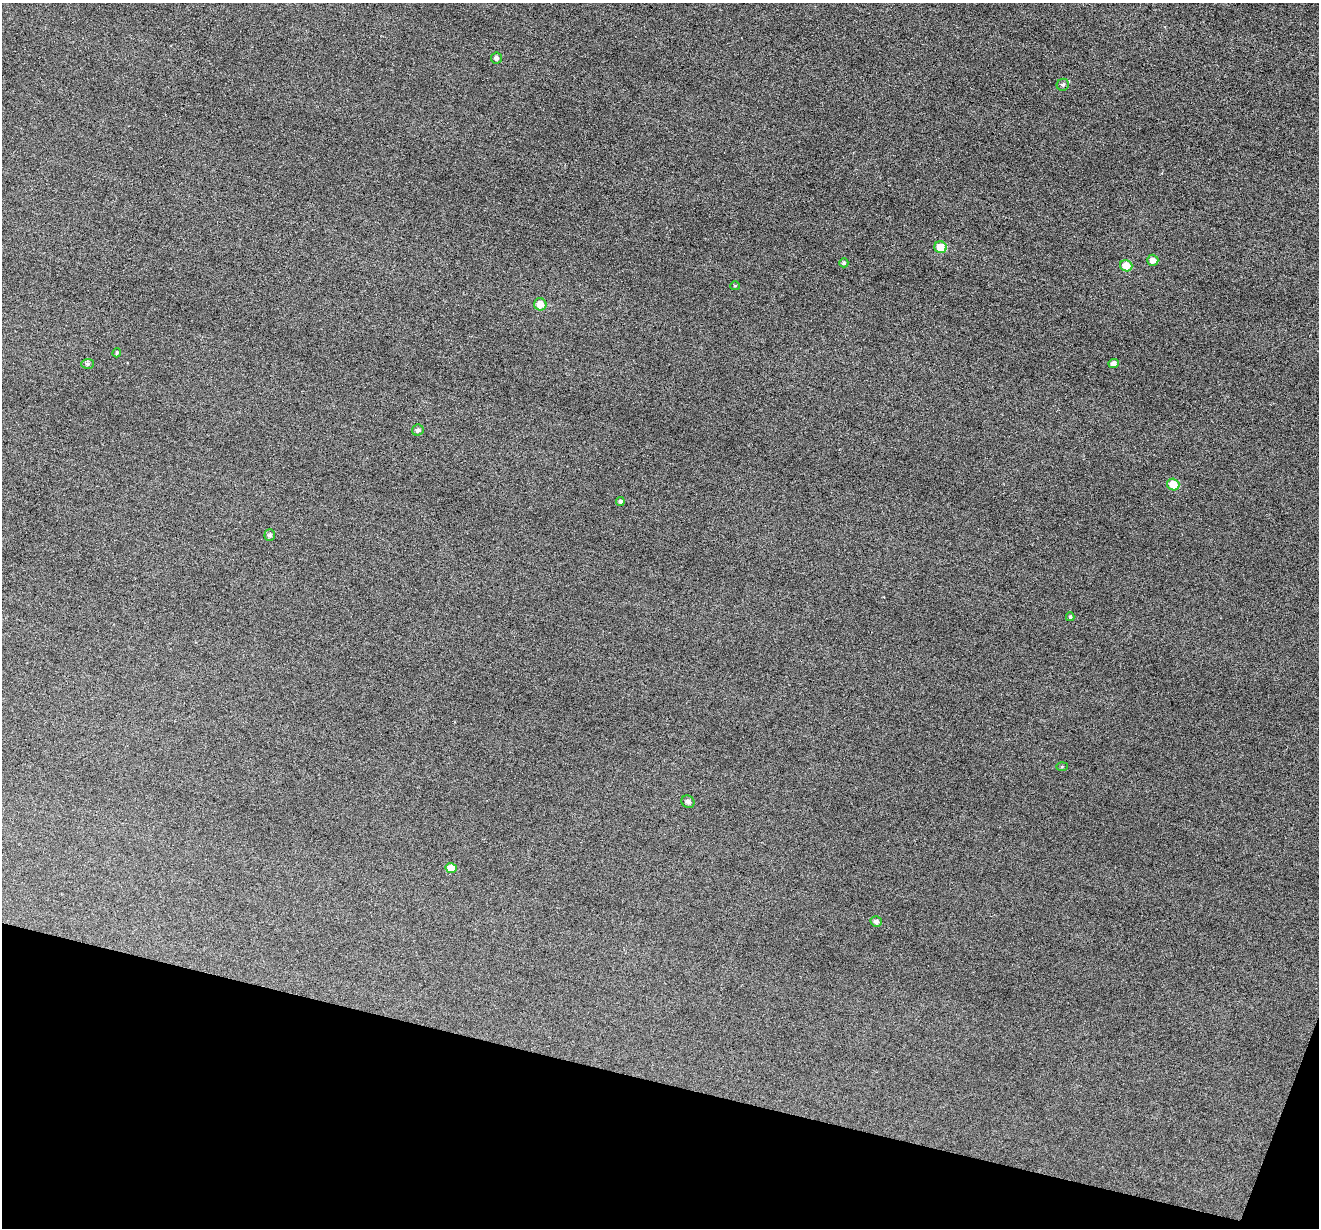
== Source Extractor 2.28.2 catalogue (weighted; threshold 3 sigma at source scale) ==
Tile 15 of 4 x 4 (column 3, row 4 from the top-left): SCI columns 2640-3956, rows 256-1481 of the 5274 x 5288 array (HDU 1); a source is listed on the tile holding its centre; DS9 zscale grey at full resolution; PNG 1321 x 1230 px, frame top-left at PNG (2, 3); each listed source drawn as its Kron ellipse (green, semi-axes under 4 px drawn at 4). Shown black and unused: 12% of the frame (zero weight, under 3 of 6 exposures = <1% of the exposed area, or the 3 px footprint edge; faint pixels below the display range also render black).
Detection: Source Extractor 2.28.2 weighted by HDU 2 'WHT'; one run over the whole footprint, this tile lists its part. Background 0.0504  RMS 0.0056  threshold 0.0228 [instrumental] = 3 sigma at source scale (4.09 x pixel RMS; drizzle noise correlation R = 1.36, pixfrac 0.8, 0.05/0.05 arcsec/px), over >= 5 px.
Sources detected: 20; all 20 listed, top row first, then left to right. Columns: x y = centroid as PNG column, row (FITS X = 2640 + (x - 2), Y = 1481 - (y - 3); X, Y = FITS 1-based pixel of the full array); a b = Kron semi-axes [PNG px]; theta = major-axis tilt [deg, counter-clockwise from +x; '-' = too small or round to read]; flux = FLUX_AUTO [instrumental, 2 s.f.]
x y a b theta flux
496 58 5 5 - 1.7
1063 85 6 5 - 1
940 247 6 5 - 9.5
1153 260 6 5 - 3.1
844 263 4 4 - 0.97
1126 266 6 5 - 7.2
735 286 5 4 - 0.53
540 304 6 6 - 6.3
117 353 5 3 - 0.64
88 364 6 5 - 1
1114 364 5 4 - 2.5
418 430 6 5 - 1.4
1173 484 6 6 - 8.2
620 501 4 4 - 1.1
270 535 5 5 - 1.2
1070 617 4 3 - 0.71
1062 766 5 3 - 0.56
688 802 7 6 - 1.7
451 868 5 5 - 6.6
876 922 6 5 - 1.6